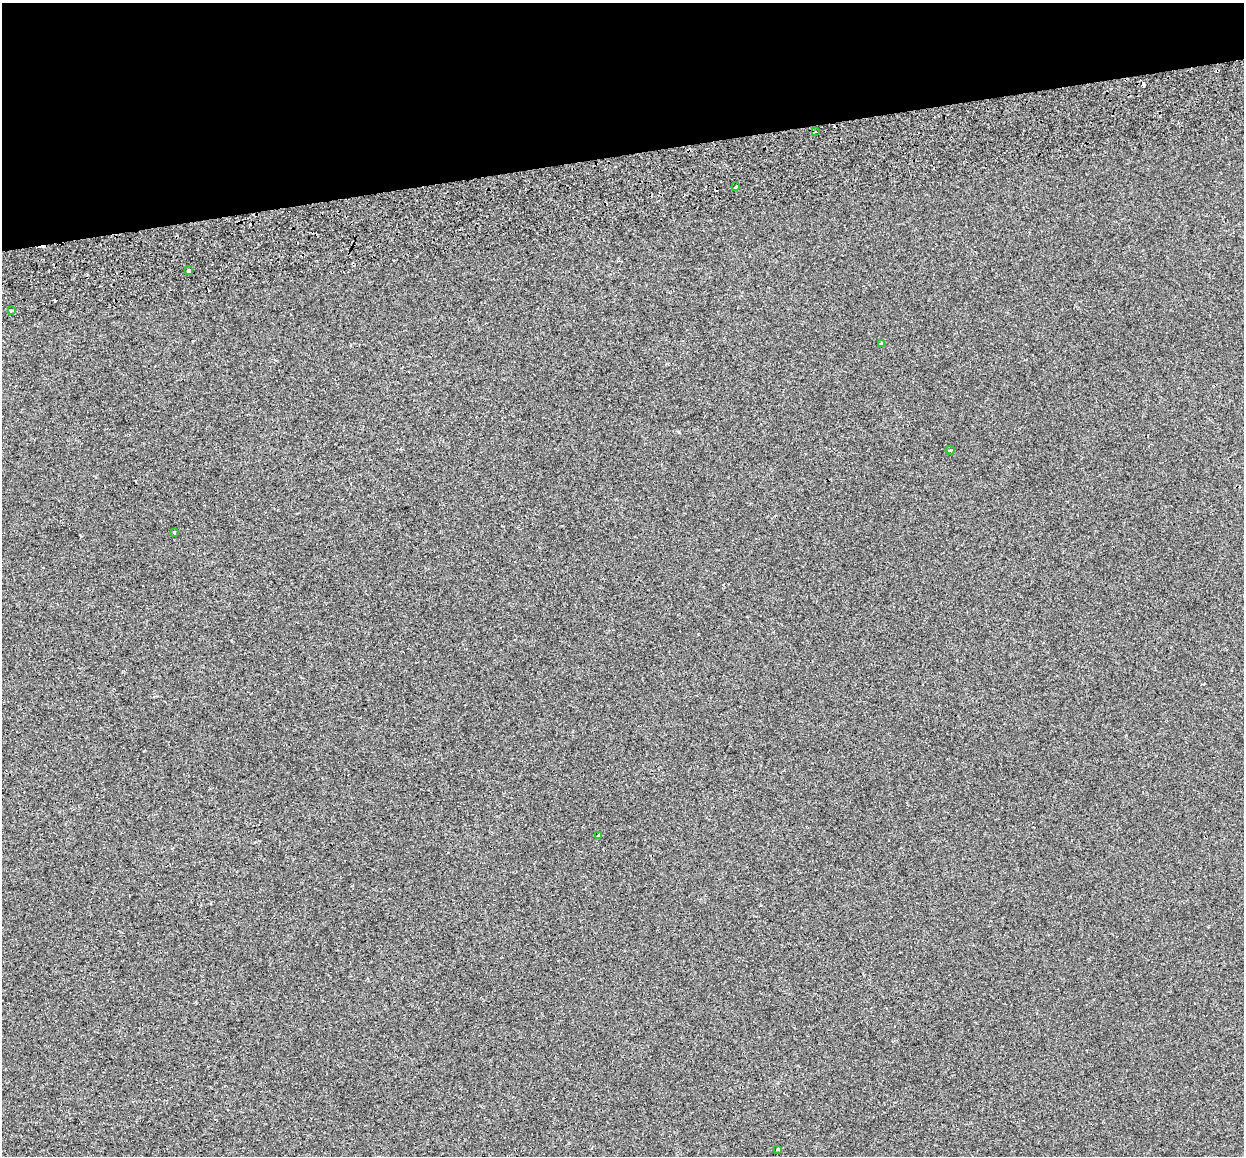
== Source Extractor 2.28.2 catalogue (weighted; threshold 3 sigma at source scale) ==
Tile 3 of 4 x 4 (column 3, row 1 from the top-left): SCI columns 2570-3811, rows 3633-4786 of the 5138 x 4912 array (HDU 1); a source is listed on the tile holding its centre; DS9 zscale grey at full resolution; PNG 1246 x 1158 px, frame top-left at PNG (2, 3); each listed source drawn as its Kron ellipse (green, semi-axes under 4 px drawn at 4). Shown black and unused: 13% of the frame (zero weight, under 2 of 3 exposures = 7% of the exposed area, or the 3 px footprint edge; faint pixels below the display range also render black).
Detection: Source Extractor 2.28.2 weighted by HDU 2 'WHT'; one run over the whole footprint, this tile lists its part. Background -5.73e-04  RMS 0.0045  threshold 0.0204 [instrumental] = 3 sigma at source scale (4.5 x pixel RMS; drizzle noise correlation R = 1.50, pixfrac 1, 0.0396/0.0396 arcsec/px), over >= 5 px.
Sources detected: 14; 5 cosmic-ray / hot-pixel residue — neither listed nor drawn; the other 9 listed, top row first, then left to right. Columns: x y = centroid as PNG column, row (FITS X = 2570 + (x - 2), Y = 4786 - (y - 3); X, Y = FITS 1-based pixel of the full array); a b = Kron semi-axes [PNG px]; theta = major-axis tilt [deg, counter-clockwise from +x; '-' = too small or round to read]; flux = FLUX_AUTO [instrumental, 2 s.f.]
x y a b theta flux
816 132 3 3 - 2.8
736 187 3 3 - 1.2
189 271 4 3 - 4.3
12 310 3 3 - 0.48
881 343 3 3 - 2.9
950 450 5 3 - 0.59
175 532 3 3 - 1.2
599 835 3 2 - 0.58
778 1149 3 3 - 2.1
Overlapping masked pixels (flux is a lower limit): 1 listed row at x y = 816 132